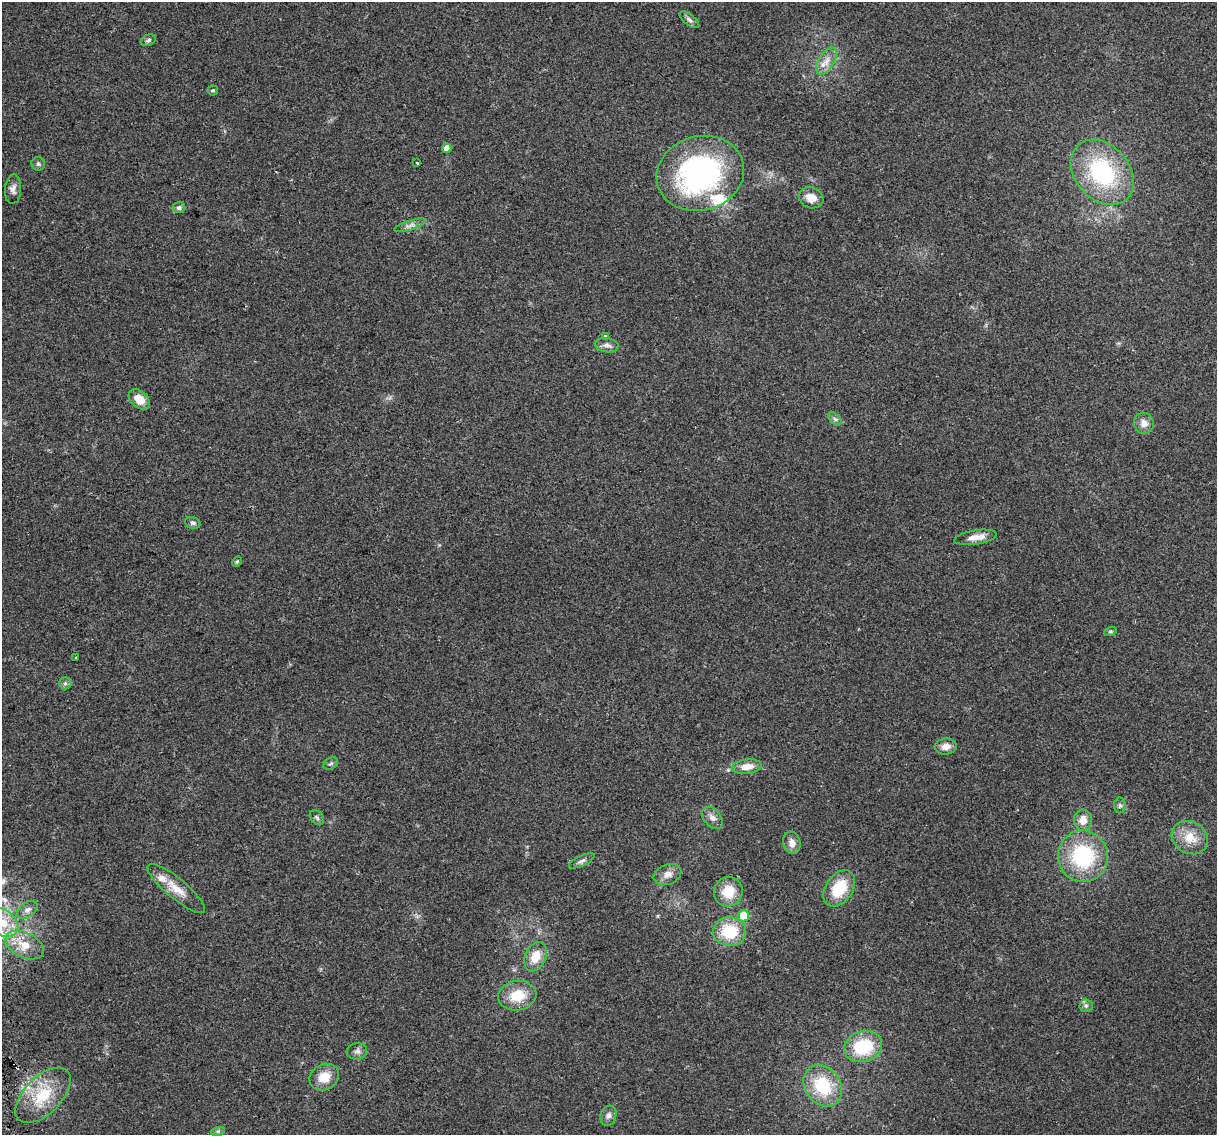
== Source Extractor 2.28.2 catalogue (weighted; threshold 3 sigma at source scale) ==
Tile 7 of 4 x 4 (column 3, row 2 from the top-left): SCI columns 2463-3677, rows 2343-3475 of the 4924 x 4639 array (HDU 1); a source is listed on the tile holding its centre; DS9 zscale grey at full resolution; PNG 1219 x 1137 px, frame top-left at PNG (2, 2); each listed source drawn as its Kron ellipse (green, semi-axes under 4 px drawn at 4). Shown black and unused: <1% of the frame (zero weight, under 2 of 3 exposures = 2% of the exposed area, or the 3 px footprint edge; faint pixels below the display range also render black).
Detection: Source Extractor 2.28.2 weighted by HDU 2 'WHT'; one run over the whole footprint, this tile lists its part. Background 0.103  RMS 0.01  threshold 0.0454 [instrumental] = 3 sigma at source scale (4.5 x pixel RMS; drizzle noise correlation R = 1.50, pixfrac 1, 0.0396/0.0396 arcsec/px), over >= 5 px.
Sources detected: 56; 2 inside a brighter listed object's ellipse — not listed separately; the other 54 listed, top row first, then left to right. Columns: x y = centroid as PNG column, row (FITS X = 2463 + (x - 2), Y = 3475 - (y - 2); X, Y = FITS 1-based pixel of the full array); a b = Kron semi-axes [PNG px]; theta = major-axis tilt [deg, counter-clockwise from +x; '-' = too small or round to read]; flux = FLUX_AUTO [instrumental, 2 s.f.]
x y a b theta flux
689 20 12 5 -38 3.1
148 40 8 5 25 2.5
826 61 15 8 59 8.7
213 90 5 5 - 1.6
447 148 5 4 - 8.5
417 163 3 2 - 1.4
38 164 7 6 - 2
1102 172 36 27 -49 100
700 173 44 37 16 230
13 189 15 8 87 5
811 198 12 10 -22 12
179 208 6 5 - 3.1
410 225 17 4 18 4.3
606 336 3 3 - 24
607 345 12 7 -9 4.9
139 399 12 8 -41 13
835 419 8 4 -44 2.4
1144 423 10 10 - 7.8
193 523 8 5 -18 2.6
976 537 21 7 9 9.9
237 561 5 4 - 1.5
1110 632 6 4 19 1.3
76 657 3 3 - 1.3
65 683 6 6 - 2.1
946 746 11 8 6 7.7
331 764 8 5 33 1.9
747 767 15 7 7 12
1120 805 8 6 -90 2.5
317 817 8 6 -49 2.4
712 818 12 8 -51 5.4
1083 820 10 9 - 10
1190 838 19 16 -30 18
792 843 11 8 -76 6.5
1083 856 26 25 - 82
582 861 14 5 25 3.5
668 874 14 10 22 8.1
176 888 36 10 -40 17
839 888 20 13 55 34
728 892 15 14 - 22
27 910 11 7 37 4.6
743 916 6 5 - 17
3 923 16 12 -40 20
729 931 16 14 -3 38
24 945 20 12 -26 17
535 957 15 10 66 17
517 996 19 14 8 25
1086 1006 6 6 - 2.3
863 1047 19 15 17 49
357 1051 10 8 8 4.1
324 1077 15 12 30 16
823 1086 22 17 -54 47
43 1095 34 18 45 37
608 1116 10 8 71 4.3
218 1131 7 4 18 1.8
Overlapping masked pixels (flux is a lower limit): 1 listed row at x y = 24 945
Isophote crosses this tile's border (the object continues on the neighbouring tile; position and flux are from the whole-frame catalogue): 2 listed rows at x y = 3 923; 24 945